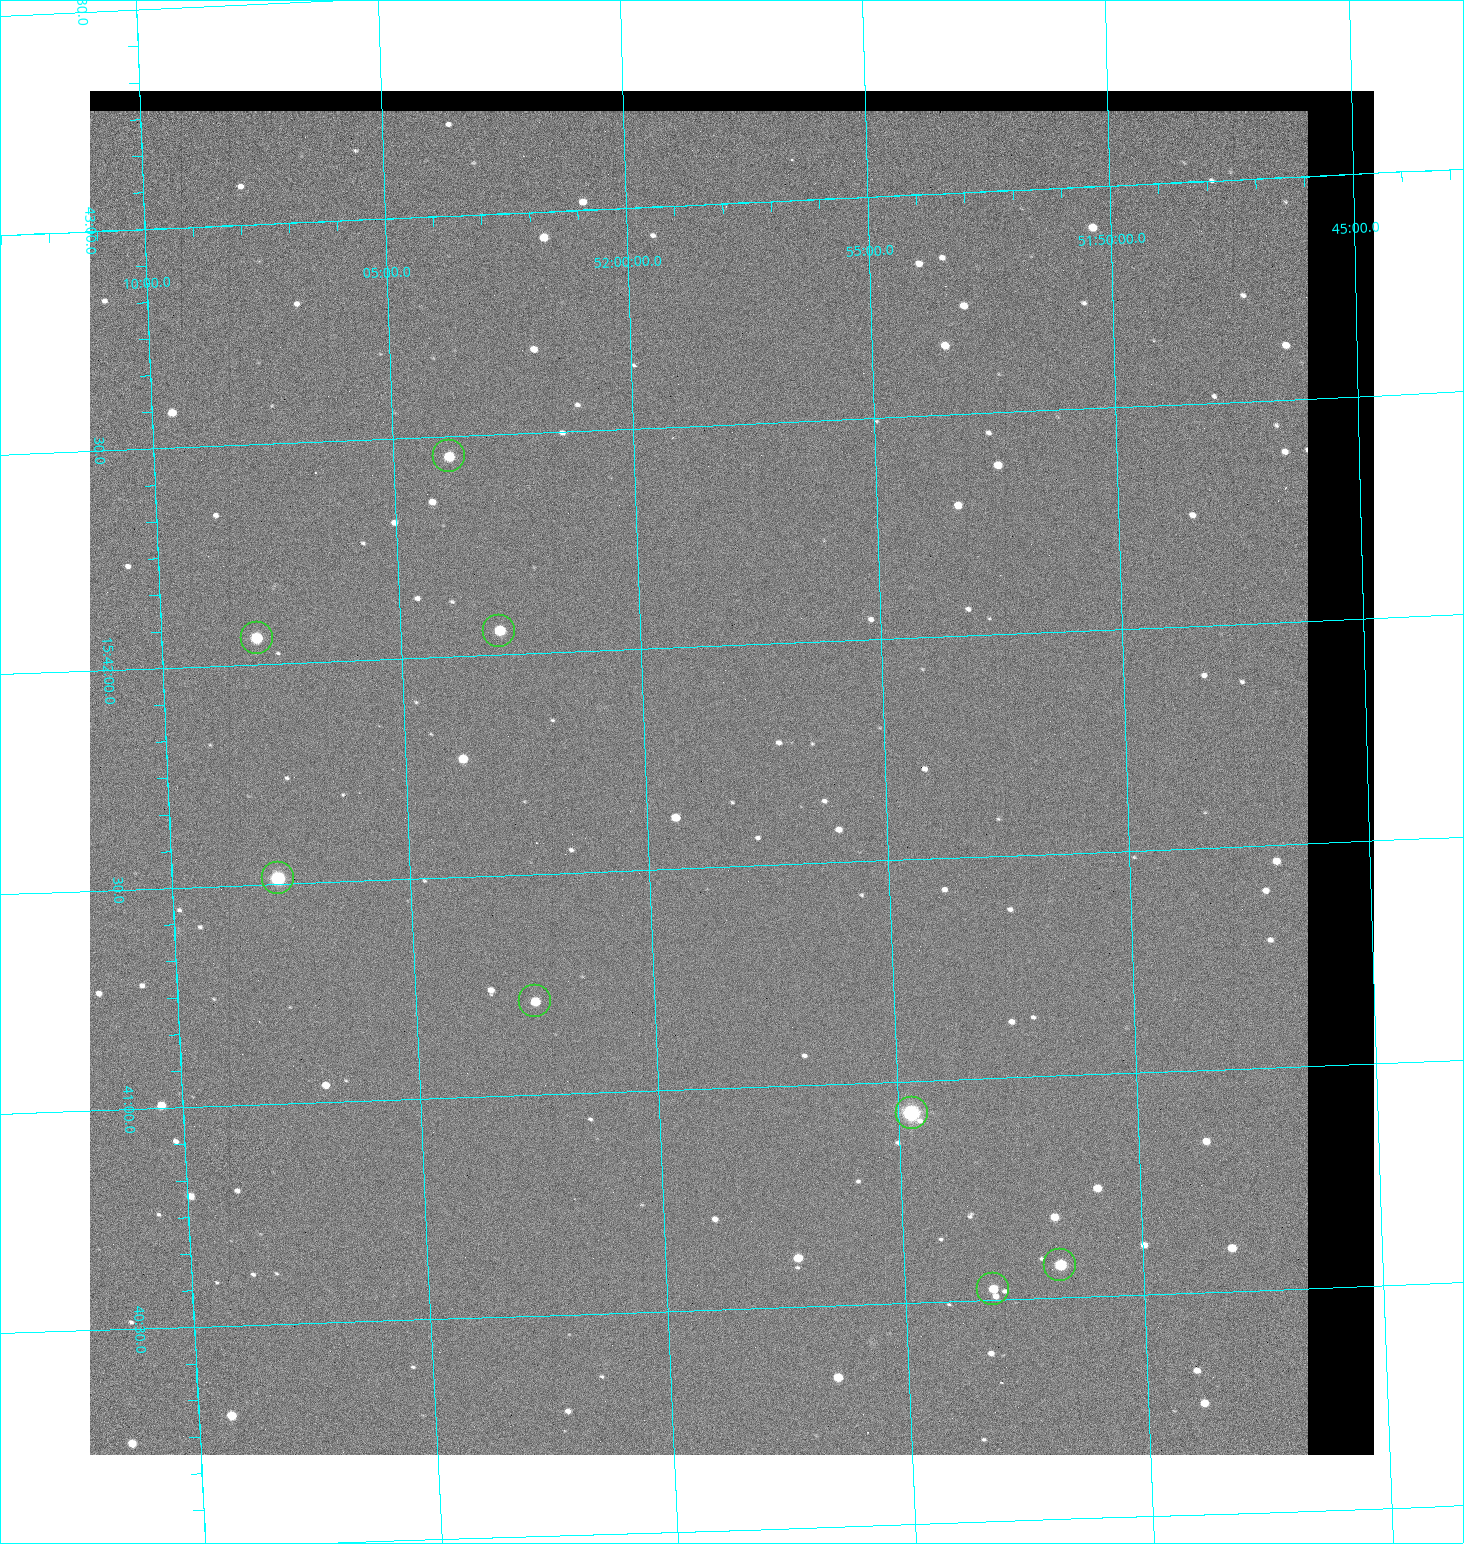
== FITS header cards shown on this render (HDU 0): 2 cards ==
NAXIS1  =                 1284 / length of data axis 1
NAXIS2  =                 1364 / length of data axis 2

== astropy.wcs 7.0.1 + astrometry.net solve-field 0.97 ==
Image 1284 x 1364 px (HDU 0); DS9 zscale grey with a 90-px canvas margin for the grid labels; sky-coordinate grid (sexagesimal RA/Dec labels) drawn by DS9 from the SOLVED WCS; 8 Tycho-2 reference stars matched to detected sources circled (green)
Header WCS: RA---TAN/DEC--TAN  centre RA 15:41:43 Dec +51:58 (235.43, +51.97 deg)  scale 1.26 arcsec/px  FOV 26.9' x 28.5'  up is +92 deg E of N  parity flipped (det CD > 0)
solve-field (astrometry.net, Tycho-2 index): VERIFIED the header's WCS against the Tycho-2 star catalogue (8 matches, 0 conflicts) and refined it, rather than solving blind
Solved WCS: RA---TAN-SIP/DEC--TAN-SIP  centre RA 15:41:43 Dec +51:58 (235.43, +51.97 deg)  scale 1.25 arcsec/px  FOV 26.8' x 28.5'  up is +92 deg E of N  parity flipped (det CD > 0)
The solver's refit moves the header's centre by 0.49 arcsec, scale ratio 0.9964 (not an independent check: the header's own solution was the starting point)
Tycho-2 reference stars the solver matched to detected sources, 8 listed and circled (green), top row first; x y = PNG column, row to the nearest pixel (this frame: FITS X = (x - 90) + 1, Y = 1364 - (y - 91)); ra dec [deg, ICRS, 3 dp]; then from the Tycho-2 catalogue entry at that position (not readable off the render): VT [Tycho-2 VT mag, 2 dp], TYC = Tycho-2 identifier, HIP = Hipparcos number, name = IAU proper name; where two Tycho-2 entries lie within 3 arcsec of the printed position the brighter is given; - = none
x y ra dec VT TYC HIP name
449 456 235.614 +52.064 11.61 3489-1132-1 - -
499 631 235.514 +52.049 11.19 3489-1407-1 - -
257 638 235.515 +52.133 11.12 3489-1380-1 - -
278 878 235.378 +52.130 9.31 3489-1322-1 76850 -
535 1001 235.303 +52.042 11.52 3489-958-1 - -
912 1113 235.232 +51.912 9.59 3489-824-1 - -
1060 1265 235.143 +51.862 10.97 3489-1016-1 - -
993 1289 235.131 +51.886 12.29 3489-908-1 - -